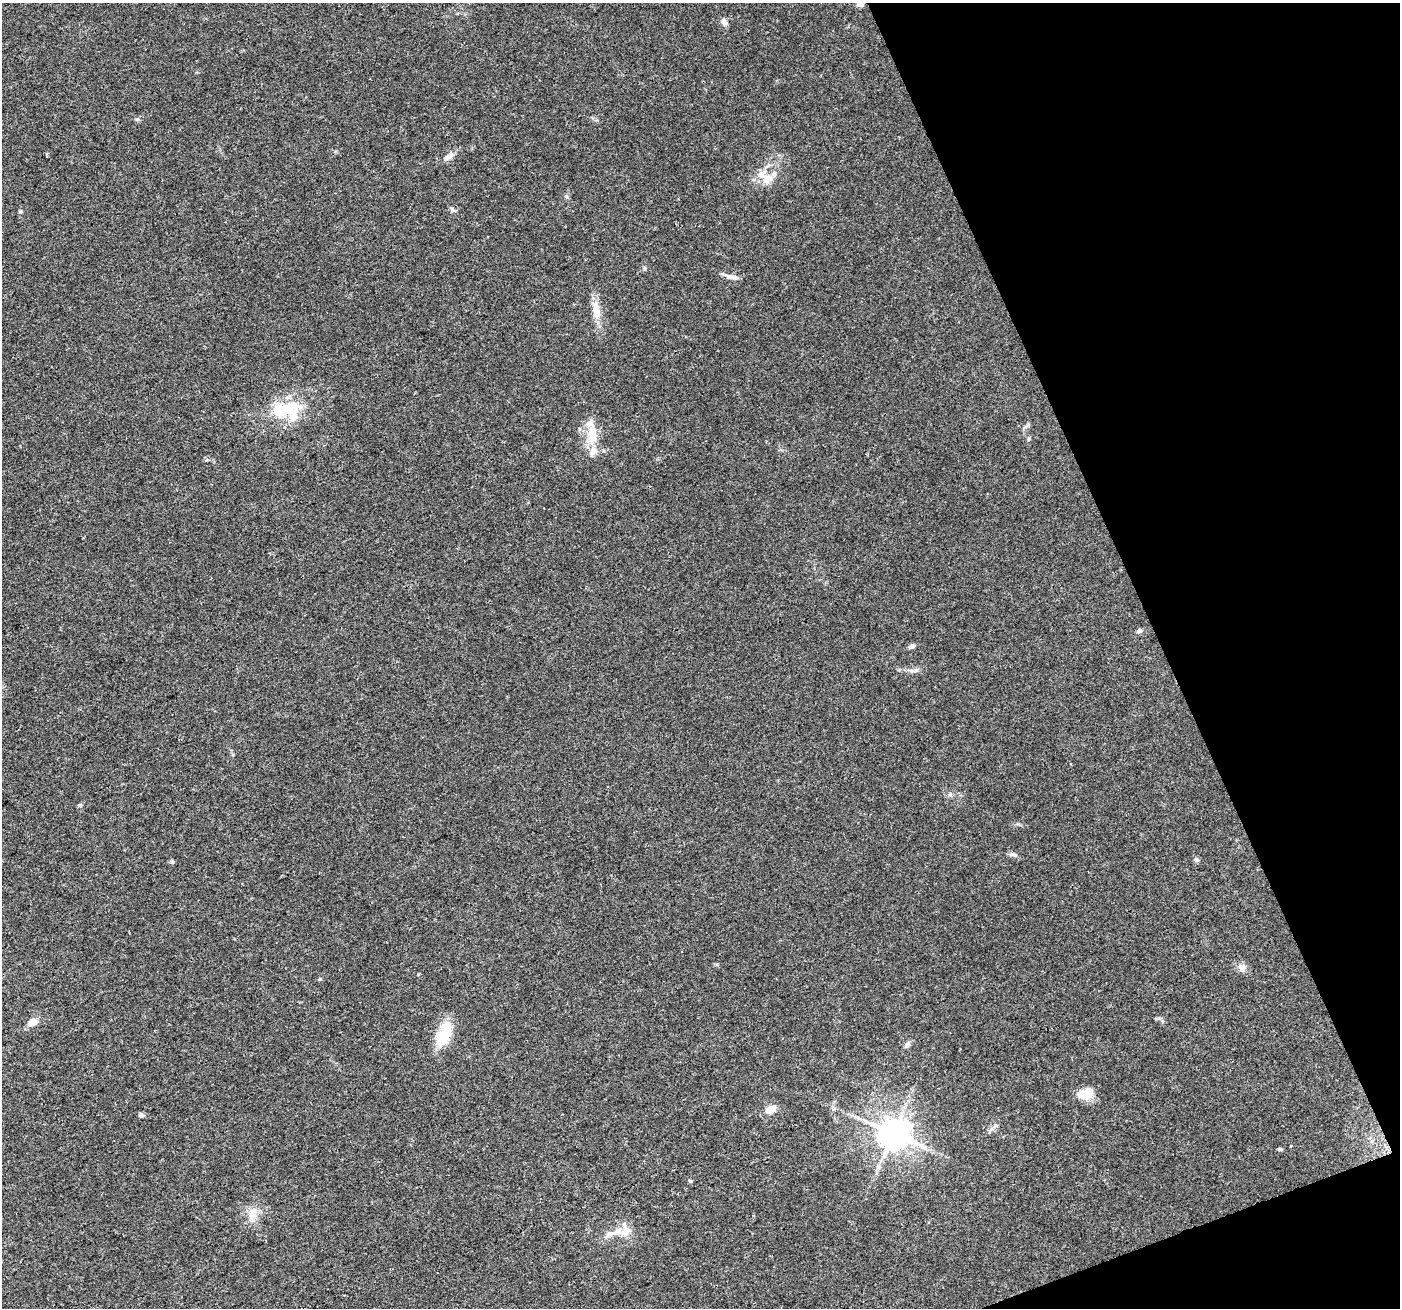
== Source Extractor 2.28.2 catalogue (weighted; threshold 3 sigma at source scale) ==
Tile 12 of 4 x 4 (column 4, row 3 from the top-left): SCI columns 4197-5594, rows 1447-2752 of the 5594 x 5446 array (HDU 1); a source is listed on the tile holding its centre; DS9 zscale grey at full resolution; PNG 1402 x 1310 px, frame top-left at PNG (2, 3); no overlay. Shown black and unused: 19% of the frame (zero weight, under 3 of 4 exposures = <1% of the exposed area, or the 3 px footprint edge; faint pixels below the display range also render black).
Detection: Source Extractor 2.28.2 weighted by HDU 2 'WHT'; one run over the whole footprint, this tile lists its part. Background 0.0402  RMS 0.0038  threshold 0.0172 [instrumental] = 3 sigma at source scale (4.5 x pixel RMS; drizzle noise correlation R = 1.50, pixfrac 1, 0.0396/0.0396 arcsec/px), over >= 5 px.
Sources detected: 42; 1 inside a brighter object's white glare — not listed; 5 inside a brighter listed object's ellipse — not listed separately; the other 36 listed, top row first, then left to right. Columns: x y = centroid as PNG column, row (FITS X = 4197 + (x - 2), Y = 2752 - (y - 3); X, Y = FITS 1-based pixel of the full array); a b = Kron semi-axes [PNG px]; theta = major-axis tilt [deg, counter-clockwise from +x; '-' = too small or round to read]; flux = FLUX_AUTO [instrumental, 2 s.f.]
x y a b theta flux
860 4 8 6 -6 1.3
724 22 10 7 -54 1.5
449 156 14 7 37 2.3
768 178 17 14 27 5.9
566 197 8 5 -49 0.83
452 209 9 4 -68 0.77
21 211 6 4 1 0.5
644 268 6 4 -89 0.52
731 277 18 6 -10 2
596 311 25 10 -84 5.5
285 410 43 18 11 19
592 435 27 14 -84 9
1029 439 6 5 - 0.55
1139 631 6 5 - 1.1
912 646 7 5 25 1.2
911 671 7 5 -8 1.1
950 794 7 5 46 0.86
80 805 6 4 16 0.61
1012 854 11 5 -5 1.1
1196 860 7 6 - 0.89
172 861 6 4 -67 0.62
1241 968 14 8 -38 2.1
418 975 4 3 - 0.54
320 979 5 4 - 0.43
31 1023 13 9 77 2.2
444 1034 33 16 71 11
907 1045 10 6 62 1.2
1089 1092 15 9 63 5.7
771 1109 9 7 28 5.1
141 1115 7 6 - 0.91
991 1129 7 4 19 0.88
893 1133 10 9 - 770
1279 1149 6 4 -25 0.53
690 1181 5 4 - 0.48
252 1213 17 11 60 4.6
615 1232 32 7 22 4.6
Isophote crosses this tile's border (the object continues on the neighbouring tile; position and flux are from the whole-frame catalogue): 1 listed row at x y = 860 4
Unlisted compact peaks at least as high as the median listed source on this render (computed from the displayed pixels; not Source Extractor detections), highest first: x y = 137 119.